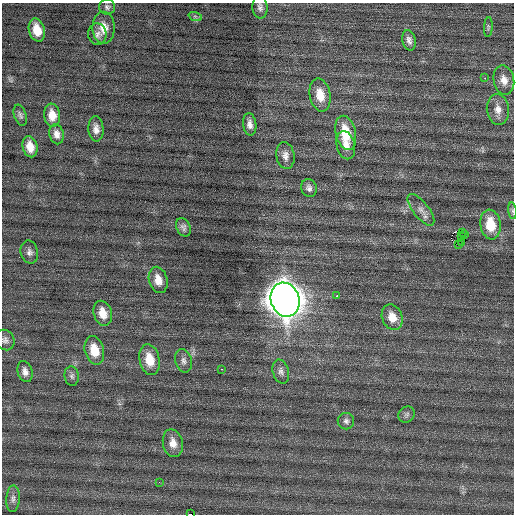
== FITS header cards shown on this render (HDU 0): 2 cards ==
NAXIS1  =                  512 / Axis length
NAXIS2  =                  512 / Axis length

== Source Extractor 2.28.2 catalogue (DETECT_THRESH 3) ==
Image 512 x 512 px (HDU 0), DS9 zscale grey, 1 PNG px = 1 image px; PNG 516 x 516 px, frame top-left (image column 1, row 512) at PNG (2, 3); each listed source drawn as its Kron ellipse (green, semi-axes under 4 px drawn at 4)
Background 0.104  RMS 0.72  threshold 2.15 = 3 sigma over >= 5 px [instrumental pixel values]
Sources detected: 51; all 51 listed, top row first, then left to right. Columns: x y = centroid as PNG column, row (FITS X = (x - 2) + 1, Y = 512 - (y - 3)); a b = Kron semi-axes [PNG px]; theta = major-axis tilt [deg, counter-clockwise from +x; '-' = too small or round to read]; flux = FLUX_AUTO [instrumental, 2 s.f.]
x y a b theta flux
107 7 8 7 - 140
260 7 11 7 -85 190
195 16 7 4 -19 74
488 27 10 3 86 95
104 28 16 11 -89 610
37 30 12 8 -74 790
97 34 11 9 -82 240
409 40 10 6 -78 220
485 78 2 2 - 110
504 80 15 10 -79 460
320 95 17 10 -78 800
498 109 15 11 -84 450
20 115 11 6 -70 140
52 115 11 8 -83 590
250 124 11 6 -83 270
96 129 12 7 -87 310
346 133 17 10 -77 1400
57 134 10 7 -76 280
346 145 14 9 -77 490
30 147 11 7 -76 560
285 156 13 9 -81 300
309 188 9 7 -67 190
421 210 19 8 -52 350
512 211 8 4 -82 91
490 224 15 10 -81 1300
183 227 9 7 -65 170
462 232 3 2 - 55
465 235 2 2 - 270
461 236 2 2 - 28
461 243 3 2 - 74
458 245 3 2 - 180
29 252 11 8 -76 220
158 280 13 9 -75 510
337 296 3 2 - 470
285 300 17 14 -70 94000
103 313 13 9 -73 620
392 317 13 10 -69 630
5 340 11 9 -57 210
94 350 14 9 -75 980
149 360 16 10 -77 930
183 361 12 8 -74 220
222 369 3 2 - 72
281 371 12 8 -73 220
25 372 11 7 -73 270
72 376 9 7 -82 160
407 414 9 7 45 140
346 421 8 8 - 170
173 443 14 10 -78 480
159 482 3 2 - 53
13 499 13 6 87 230
190 514 3 2 - 3500
At the frame edge (FLAGS 8, measured only in part): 3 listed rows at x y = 512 211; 5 340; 190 514